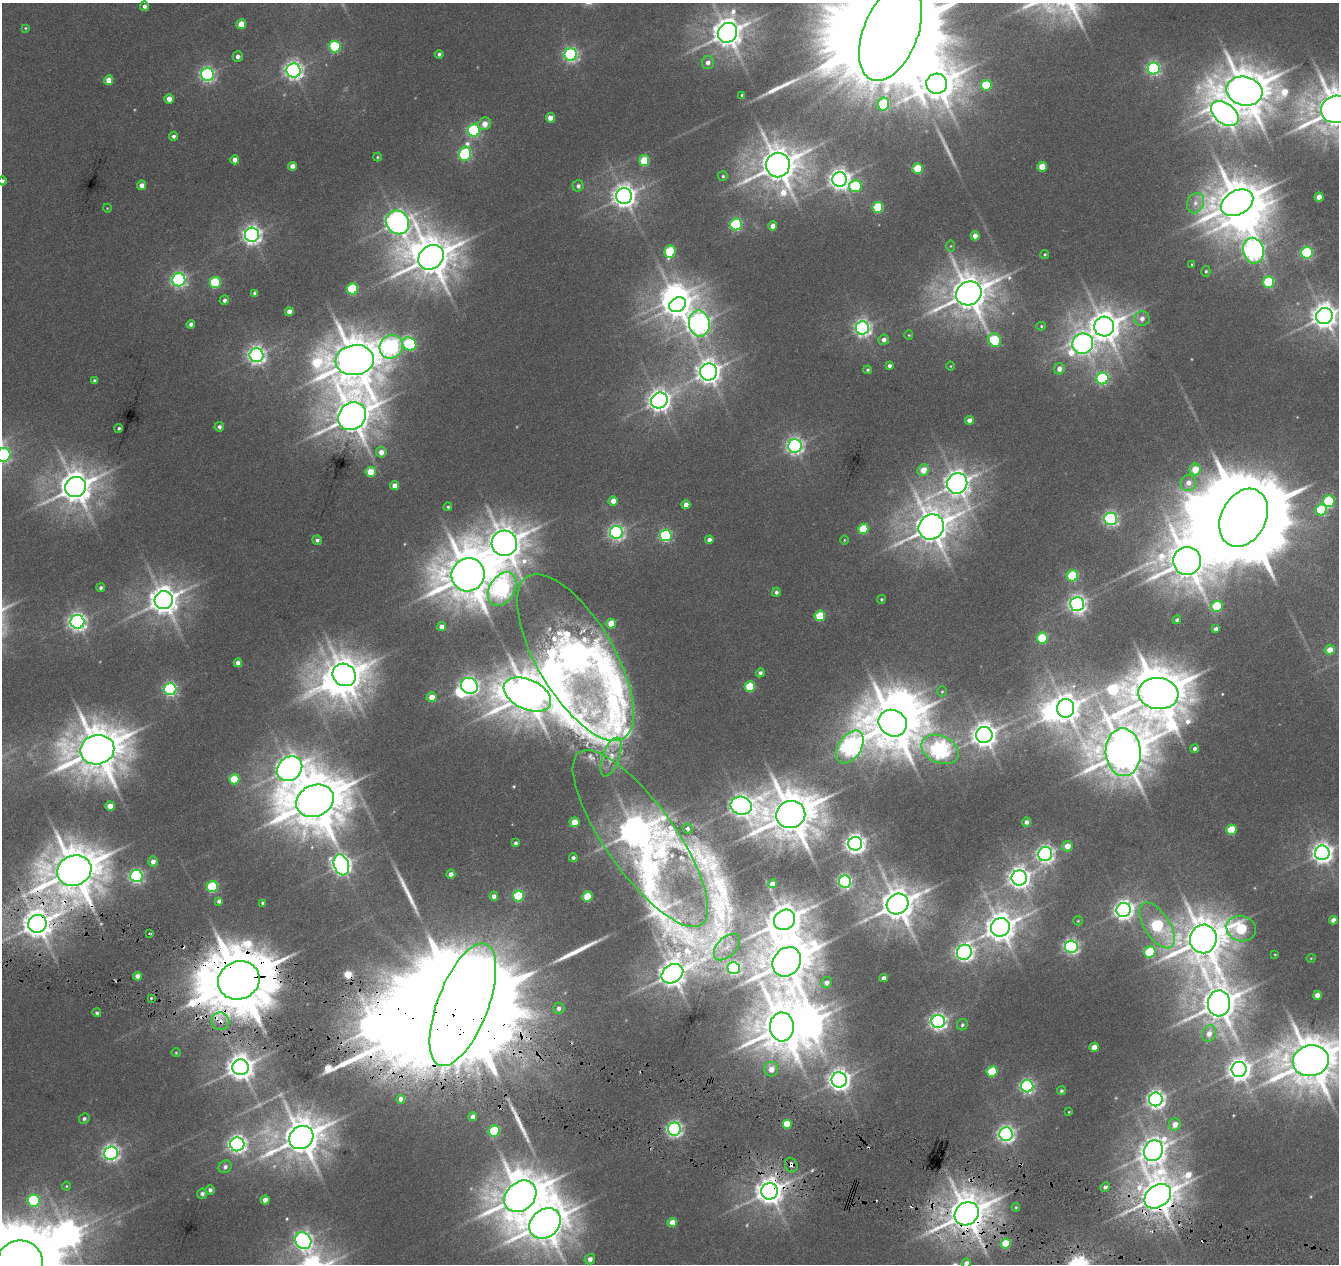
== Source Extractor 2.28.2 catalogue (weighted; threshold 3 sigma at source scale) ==
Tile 6 of 4 x 4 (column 2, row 2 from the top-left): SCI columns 1348-2684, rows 2810-4071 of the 5359 x 5555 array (HDU 1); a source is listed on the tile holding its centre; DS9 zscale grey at full resolution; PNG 1341 x 1266 px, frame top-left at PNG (2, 3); each listed source drawn as its Kron ellipse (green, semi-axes under 4 px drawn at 4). Shown black and unused: <1% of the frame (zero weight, under 3 of 6 exposures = <1% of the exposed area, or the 3 px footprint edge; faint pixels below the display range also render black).
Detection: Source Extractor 2.28.2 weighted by HDU 2 'WHT'; one run over the whole footprint, this tile lists its part. Background 0.0186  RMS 0.0027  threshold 0.0111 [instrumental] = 3 sigma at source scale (4.09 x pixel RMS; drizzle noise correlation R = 1.36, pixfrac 0.8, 0.0396/0.0396 arcsec/px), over >= 5 px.
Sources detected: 296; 6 too faint to see at this stretch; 15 inside a brighter object's white glare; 3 cosmic-ray / hot-pixel residue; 4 long thin detections or spike segments (spike, bleed or trail) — neither listed nor drawn; the other 268 listed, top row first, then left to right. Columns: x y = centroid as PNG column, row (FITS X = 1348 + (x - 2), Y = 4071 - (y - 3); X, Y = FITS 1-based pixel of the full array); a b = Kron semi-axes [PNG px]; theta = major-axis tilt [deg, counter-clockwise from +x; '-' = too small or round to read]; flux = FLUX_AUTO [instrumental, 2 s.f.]
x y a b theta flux
144 6 5 4 - 0.87
241 24 5 4 - 3.4
25 28 3 3 - 0.22
727 33 10 9 - 430
891 33 51 27 68 17000
335 46 6 5 - 20
439 54 4 4 - 0.62
571 55 6 6 - 64
238 56 5 5 - 0.98
708 62 6 6 - 1.3
1154 69 6 6 - 54
294 70 7 7 - 120
207 74 6 6 - 66
109 80 5 4 - 2.7
937 84 10 10 - 590
986 85 5 5 - 11
1244 91 18 14 -14 1100
742 95 3 3 - 0.35
169 99 5 4 - 2.1
883 104 6 5 - 12
1336 109 15 13 15 940
1225 113 16 10 -39 280
550 118 5 4 - 2.8
485 124 6 6 - 2.4
474 130 6 6 - 41
173 136 4 4 - 0.71
465 154 7 6 - 36
377 157 4 4 - 0.26
235 160 4 4 - 1.7
644 161 5 5 - 8.3
778 165 12 12 - 690
292 166 4 4 - 1.7
1042 167 5 4 - 4.7
917 168 5 5 - 7.8
723 176 5 5 - 0.42
840 179 7 7 - 170
2 181 4 4 - 0.66
142 185 4 4 - 1.7
578 186 6 5 - 0.83
855 186 6 6 - 15
624 196 8 8 - 230
1319 197 4 4 - 1.9
1195 203 10 8 67 1.7
1237 203 17 12 28 890
878 207 5 5 - 14
107 208 4 3 - 0.17
398 222 12 11 - 230
736 224 6 5 - 31
773 226 4 4 - 1.9
252 235 7 7 - 120
975 236 4 4 - 1.6
951 246 5 3 - 0.24
1253 251 13 10 -77 140
670 252 6 5 - 16
1307 253 6 5 - 34
1045 254 4 4 - 0.29
431 257 14 11 38 810
1192 264 3 3 - 0.27
1206 271 5 4 - 0.38
179 280 6 6 - 68
215 282 5 5 - 16
1269 282 5 5 - 18
352 289 5 5 - 17
255 293 4 4 - 0.79
969 293 13 11 31 720
224 300 5 4 - 0.81
678 305 9 7 30 260
289 312 4 4 - 1.8
1324 316 8 8 - 300
1142 319 7 7 - 1.5
699 323 13 10 -79 170
191 324 4 4 - 0.9
1041 326 5 4 - 0.32
1104 327 10 10 - 480
862 328 6 6 - 99
909 335 4 4 - 0.26
884 340 5 5 - 1.1
995 340 7 6 - 22
409 344 7 6 - 25
1083 344 10 10 - 160
391 347 12 11 - 80
257 355 7 7 - 120
355 360 19 15 9 1200
889 366 4 4 - 0.8
950 366 4 3 - 0.19
1059 369 6 5 - 1.8
868 370 4 4 - 0.4
708 372 8 8 - 250
1102 378 6 6 - 37
95 381 4 4 - 0.7
659 400 8 7 - 200
352 416 15 13 46 680
969 420 4 4 - 1.8
219 427 5 5 - 0.75
119 428 4 4 - 0.45
795 446 7 6 - 93
381 452 5 5 - 2
4 455 7 6 - 52
923 470 6 5 - 3.7
1195 470 6 5 - 5.1
371 472 5 5 - 6.3
957 483 10 10 - 320
1188 483 8 7 - 2.2
395 486 4 4 - 1.9
76 487 11 10 - 540
613 501 5 4 - 2.3
1329 501 6 5 - 23
686 505 4 4 - 2.2
448 507 4 4 - 0.44
1321 510 6 5 - 17
1244 518 30 22 62 6900
1111 519 6 6 - 66
931 527 13 12 - 610
863 529 5 5 - 8.8
616 532 6 6 - 81
666 535 6 6 - 34
317 540 5 4 - 0.7
709 540 4 4 - 1.3
844 540 4 3 - 0.19
504 543 13 12 - 650
1187 561 14 14 - 790
468 575 17 16 - 1200
1073 576 5 5 - 17
101 588 4 4 - 0.55
502 589 18 12 58 88
776 592 5 4 - 0.59
881 599 4 4 - 0.29
164 600 9 9 - 390
1077 604 7 7 - 110
1217 606 6 5 - 14
820 616 5 5 - 9.2
1177 620 4 4 - 0.66
77 622 7 7 - 120
611 624 5 5 - 4.5
441 626 4 4 - 1.6
1216 629 4 4 - 0.92
1042 638 5 5 - 15
1330 650 5 5 - 3.1
575 657 94 38 -59 370
238 663 4 4 - 1.4
760 673 4 4 - 0.77
344 675 12 11 - 550
469 686 9 7 -33 110
750 687 5 5 - 9.9
170 689 6 6 - 52
942 692 5 4 - 0.32
1158 693 20 15 -7 1300
527 695 25 14 -25 930
432 697 5 5 - 2.9
1066 708 9 8 - 400
893 723 14 13 - 1300
984 735 8 8 - 270
850 747 18 11 58 120
1195 748 4 4 - 0.83
940 749 20 13 -24 130
97 750 17 14 12 1200
1123 752 24 17 -86 1100
611 757 20 8 70 2.6
290 769 14 11 43 310
234 779 5 5 - 8.1
315 801 19 15 25 1500
110 806 4 4 - 3.1
741 806 11 9 -12 210
791 814 14 13 - 1200
575 822 5 5 - 4.8
1026 822 5 4 - 1.1
688 829 5 4 - 0.47
1231 830 5 5 - 9.6
640 838 106 35 -55 570
515 843 4 4 - 0.64
855 844 7 7 - 160
1067 846 5 5 - 2.6
1322 853 7 7 - 170
1045 854 7 7 - 100
573 858 4 4 - 0.71
153 861 5 5 - 1.4
341 865 11 7 -71 160
74 871 17 15 19 1200
451 874 4 4 - 1.4
136 876 6 6 - 58
1019 878 7 7 - 190
845 882 6 6 - 60
772 884 4 4 - 1.8
212 887 5 5 - 19
494 896 4 4 - 1.3
518 896 5 5 - 16
587 896 5 5 - 8.6
219 901 4 4 - 0.87
263 903 4 4 - 0.49
898 904 11 10 - 630
1124 910 7 7 - 150
784 920 11 9 35 620
1333 920 4 4 - 1.4
1078 921 5 4 - 0.24
37 924 9 9 - 410
1157 925 26 12 -57 35
1000 927 10 9 - 440
1241 929 15 12 -14 20
149 934 3 2 - 0.27
1203 939 14 13 - 920
727 947 16 9 47 2.6
1071 947 6 6 - 72
964 952 8 7 - 110
1150 952 6 5 - 14
1275 954 4 2 - 0.17
1311 958 4 3 - 0.18
787 962 16 13 49 1100
734 968 6 6 - 53
672 974 11 8 34 380
138 976 4 4 - 1.8
884 978 4 4 - 1.2
239 980 21 19 23 2600
827 982 5 5 - 1.4
1317 995 4 4 - 2.4
151 998 3 3 - 0.28
1219 1003 13 11 88 670
463 1005 65 25 69 25000
559 1008 5 5 - 1
97 1013 4 4 - 0.42
220 1021 9 8 - 2
938 1021 7 6 - 110
962 1025 6 5 - 0.53
782 1027 14 12 -87 1000
1209 1033 8 7 - 1.9
1094 1047 5 4 - 3.1
176 1053 4 4 - 0.24
1311 1061 18 15 11 1200
241 1067 8 8 - 310
771 1069 7 7 - 2.7
1239 1069 7 7 - 230
992 1072 5 5 - 12
839 1080 7 7 - 200
1027 1086 6 6 - 66
1061 1091 4 4 - 0.49
401 1099 4 4 - 1.6
1156 1099 7 7 - 130
1069 1112 4 3 - 0.2
473 1117 4 4 - 1.4
84 1119 5 5 - 0.58
787 1124 5 5 - 8.6
1175 1124 6 6 - 2.3
674 1129 6 6 - 71
494 1131 5 5 - 17
1006 1134 7 6 - 110
301 1138 13 11 36 780
237 1144 7 7 - 120
1153 1151 11 9 62 320
111 1153 7 7 - 100
791 1165 7 6 - 1.3
225 1167 7 6 - 0.93
66 1186 4 4 - 0.23
1105 1187 5 4 - 0.72
210 1190 5 5 - 0.87
770 1191 8 8 - 350
202 1194 5 5 - 0.8
520 1196 18 14 43 980
1158 1196 15 10 36 650
33 1200 6 6 - 22
265 1200 4 4 - 1.6
1016 1207 4 4 - 0.23
967 1214 12 11 - 780
672 1222 5 4 - 3.2
545 1223 17 13 42 790
303 1241 9 7 -52 100
1006 1243 5 5 - 7.6
590 1259 5 5 - 1.3
966 1263 5 4 - 0.98
19 1264 24 23 - 4400
Overlapping masked pixels (flux is a lower limit): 9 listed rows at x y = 74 871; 37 924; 239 980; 463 1005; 220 1021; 791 1165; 770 1191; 1158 1196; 967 1214
Isophote crosses this tile's border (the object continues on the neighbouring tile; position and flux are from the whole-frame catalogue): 8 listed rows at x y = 891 33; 1336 109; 2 181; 1324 316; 4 455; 1311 1061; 966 1263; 19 1264